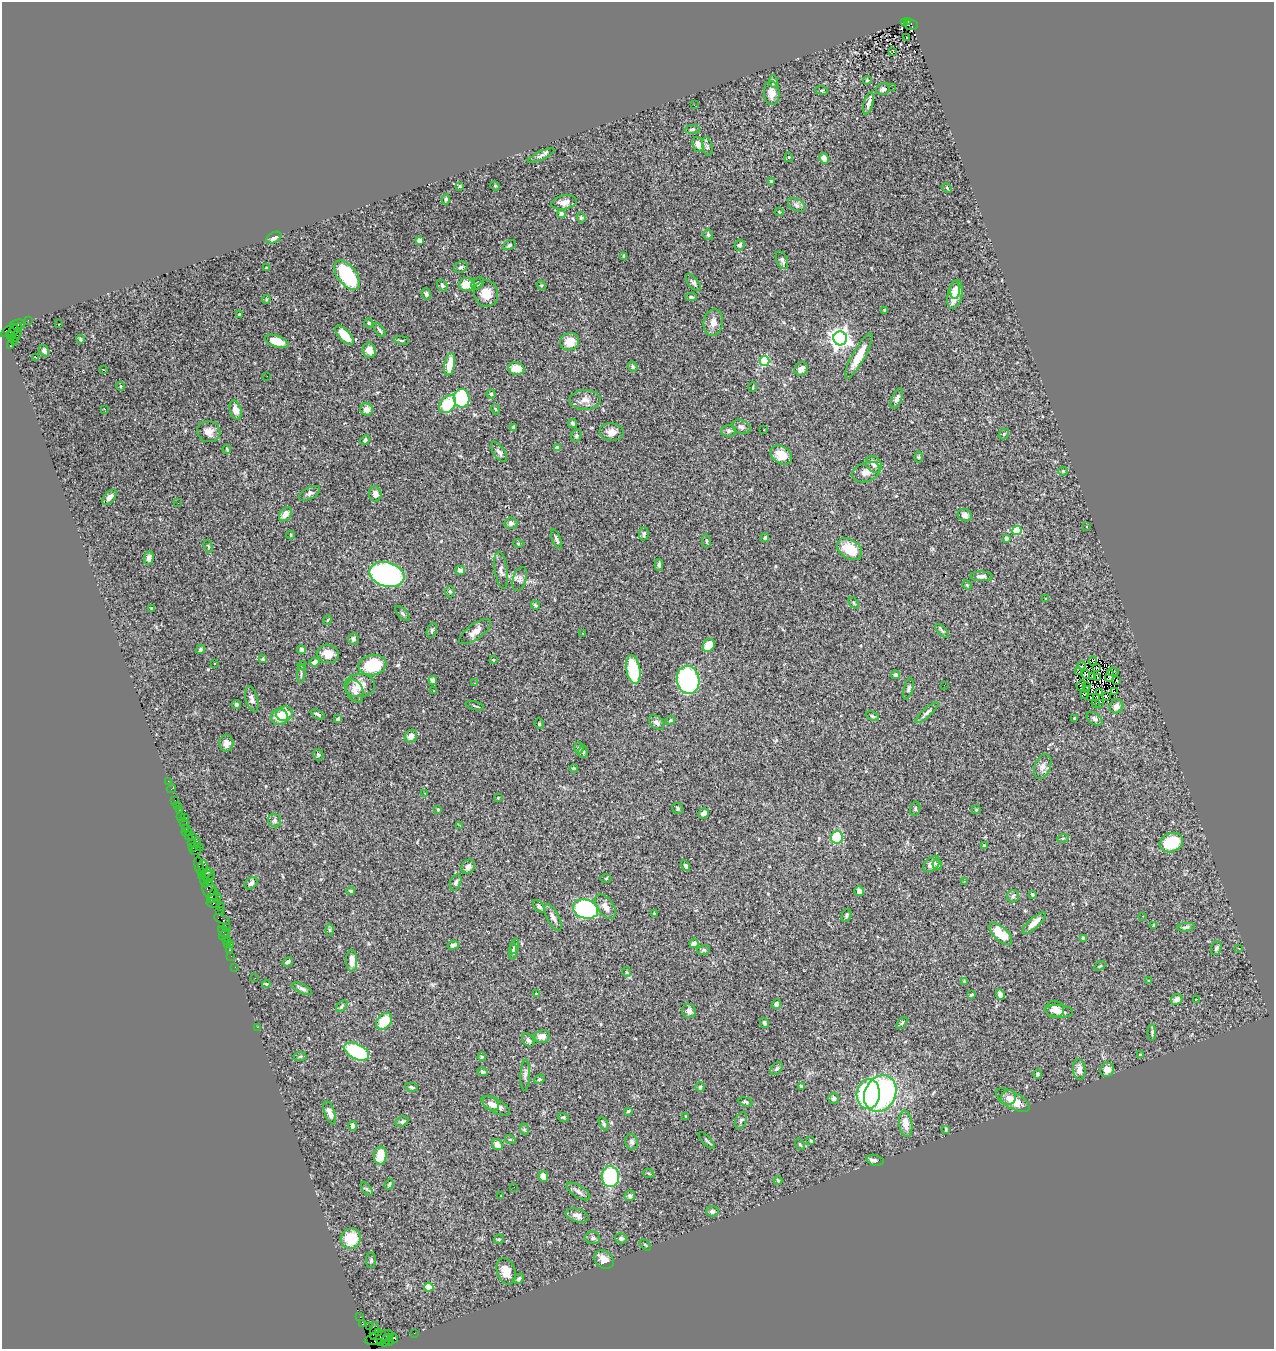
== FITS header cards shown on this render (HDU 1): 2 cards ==
NAXIS1  =                 1272
NAXIS2  =                 1347

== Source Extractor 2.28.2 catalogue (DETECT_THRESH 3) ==
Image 1272 x 1347 px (HDU 1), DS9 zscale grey, 1 PNG px = 1 image px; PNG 1276 x 1351 px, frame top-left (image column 1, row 1347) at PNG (2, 2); each listed source drawn as its Kron ellipse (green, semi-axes under 4 px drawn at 4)
Background 1.29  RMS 0.054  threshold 0.163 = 3 sigma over >= 5 px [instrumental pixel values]
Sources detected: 398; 1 with non-positive FLUX_AUTO (blend fragments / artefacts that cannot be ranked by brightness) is neither listed nor drawn; the other 397 listed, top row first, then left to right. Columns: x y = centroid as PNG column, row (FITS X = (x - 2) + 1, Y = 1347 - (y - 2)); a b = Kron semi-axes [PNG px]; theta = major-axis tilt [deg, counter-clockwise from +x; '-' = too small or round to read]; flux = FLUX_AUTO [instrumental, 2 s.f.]
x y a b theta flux
904 22 2 2 - 140
908 22 3 3 - 120
911 25 7 5 -10 330
907 37 2 2 - 3
893 52 4 3 - 35
867 80 4 3 - 4.6
774 82 6 4 -83 5.5
893 88 2 2 - 3.6
883 89 7 5 17 7.9
822 90 6 3 -7 4.6
772 93 12 8 -88 28
869 103 11 4 74 16
694 105 3 2 - 6.6
692 129 7 3 4 5.2
698 145 8 5 -69 21
707 146 9 5 -77 7.5
541 156 14 4 25 10
789 157 5 4 - 4.5
824 158 5 4 - 21
771 181 3 3 - 5.6
460 186 3 3 - 3.8
495 186 5 4 - 3.9
947 188 5 3 - 3.4
446 199 5 4 - 5.9
564 202 13 7 9 23
796 205 9 6 -28 12
779 212 4 4 - 2.8
561 214 4 4 - 18
581 217 5 4 - 5.3
708 235 5 4 - 8
274 238 8 5 29 16
419 240 4 4 - 14
509 245 7 4 28 5.8
740 245 6 4 61 5.9
624 256 4 3 - 7.4
782 260 9 5 -66 13
461 267 7 5 26 9
266 268 3 2 - 2.8
347 275 17 9 -52 230
478 283 7 5 40 11
693 283 10 5 -50 9.6
467 284 8 6 5 60
541 285 5 4 - 3.7
442 286 6 5 - 8.1
955 290 9 4 88 14
486 293 13 12 - 51
426 294 6 4 -70 6.7
955 294 15 7 78 45
691 297 6 4 -3 8.7
266 299 4 3 - 3.6
885 310 3 3 - 3.9
239 315 4 3 - 5.4
28 320 2 2 - 25
713 322 13 9 82 28
369 323 5 4 - 4.9
18 324 8 5 10 240
59 324 3 2 - 2.9
9 330 9 4 34 610
14 330 10 3 41 520
380 330 8 4 -53 7.1
16 335 7 3 61 120
344 335 12 5 -47 49
11 336 4 3 - 830
840 338 7 7 - 2200
81 339 4 3 - 3.9
402 340 7 3 -9 4.7
14 341 2 2 - 26
277 341 12 5 -18 48
570 342 9 8 - 48
10 346 4 3 - 990
369 350 8 6 -74 26
44 351 6 4 -58 11
859 356 26 6 61 72
36 357 3 2 - 7.2
765 361 5 5 - 300
450 364 11 5 79 58
633 367 5 4 - 6.5
516 369 8 6 -7 54
801 369 7 6 - 21
103 370 3 2 - 3.7
267 376 3 2 - 2.6
121 386 4 4 - 4.9
753 387 5 3 - 2.9
491 394 4 4 - 5.4
462 398 9 8 - 200
897 398 11 5 67 12
585 400 15 10 1 27
448 404 10 7 50 140
104 409 3 2 - 3.8
367 409 6 6 - 22
495 409 5 3 - 3.2
235 410 9 6 -74 27
573 423 5 3 - 6.3
514 427 3 3 - 5.9
741 427 9 6 -27 11
764 430 3 2 - 5.4
729 431 7 6 - 8.3
209 432 11 10 - 25
611 432 12 9 -2 24
1004 434 6 4 49 4.4
576 436 6 5 - 6.4
365 440 5 4 - 7.2
557 448 4 4 - 26
227 449 4 3 - 3.3
499 452 12 5 -55 13
781 455 12 8 -35 54
919 457 6 4 -90 3.7
874 464 9 7 -53 19
1063 471 4 4 - 3.9
866 472 14 9 20 25
310 493 11 5 28 10
375 494 7 6 - 20
110 497 9 5 49 20
178 503 3 2 - 2.7
285 514 8 5 52 26
965 515 7 6 - 14
511 523 6 6 - 12
1086 527 3 3 - 3.2
1017 530 4 4 - 190
644 534 6 4 85 7.5
291 535 4 3 - 2.8
765 538 4 4 - 6.2
1006 538 4 3 - 6.9
556 539 10 3 -69 7.3
706 541 7 3 -82 4.3
518 543 5 3 - 3
208 546 7 4 -71 4.7
850 549 14 9 -34 80
149 558 7 5 81 14
659 565 6 3 89 7.9
460 570 5 4 - 12
501 570 18 6 -82 17
387 575 18 12 -16 730
981 576 11 5 -1 11
520 579 12 6 72 14
967 585 5 3 - 3.5
450 592 6 5 - 4.7
1046 599 3 3 - 3.2
854 603 7 3 -54 4.1
535 605 4 3 - 5.1
152 609 3 3 - 4.7
403 613 9 4 -45 7.1
328 620 4 3 - 3.2
432 630 7 5 72 6.6
942 631 9 3 -44 6
475 632 19 7 35 29
583 633 3 2 - 3.6
353 639 5 5 - 9.8
709 645 7 5 56 69
200 649 5 4 - 7.2
302 650 4 4 - 17
328 654 11 9 -11 40
263 659 4 3 - 5
493 660 3 3 - 2.9
1093 661 5 3 - 2.8
314 662 5 4 - 15
214 663 3 3 - 12
302 665 4 4 - 3.2
372 665 14 10 10 170
1081 665 4 2 - 4.3
1097 667 4 2 - 2.4
633 670 14 7 -80 170
1078 672 3 2 - 3.5
1113 672 6 3 0 7.4
301 674 9 3 86 6.3
1086 674 4 3 - 2
895 675 4 4 - 5.8
1109 676 6 2 78 4.4
1092 677 3 2 - 4.1
1098 678 4 2 - 2.8
688 680 14 11 -81 480
433 681 4 4 - 12
1117 681 2 2 - 3.4
474 683 3 3 - 4
360 685 15 11 5 48
944 685 2 2 - 7.1
1081 685 5 2 - 1.8
1087 687 2 2 - 0.39
908 689 11 4 74 8
1086 689 3 2 - 0.031
355 691 12 8 -68 23
434 691 3 2 - 2.6
1100 692 3 2 - 3.1
1115 692 3 2 - 11
1084 694 3 2 - 2.6
1106 696 2 2 - 1.8
1091 697 3 2 - 4
1097 697 2 2 - 0.96
252 699 13 6 -76 13
1095 703 2 2 - 1.5
1099 704 3 2 - 3.7
236 705 5 4 - 8
475 706 9 2 -15 4.2
1116 706 7 6 - 19
927 712 15 4 42 12
284 714 8 7 - 60
318 714 8 4 -25 7.6
872 716 7 4 -28 5.2
280 717 8 8 - 63
1074 718 4 2 - 2.7
338 719 4 4 - 9.4
1095 719 9 5 -35 12
670 720 5 4 - 5
657 723 9 5 -43 11
539 724 5 4 - 4.8
411 736 6 6 - 26
226 743 8 7 - 17
579 748 6 5 - 6
583 752 6 5 - 6.5
318 755 6 5 - 6.3
1043 766 13 8 70 18
574 768 4 3 - 3
168 781 2 2 - 15
171 789 5 2 - 22
425 793 3 2 - 7.3
498 797 4 2 - 3
175 800 2 2 - 51
177 806 3 2 - 62
677 808 6 5 - 5.7
438 809 3 3 - 3.3
915 809 7 5 76 6.2
179 810 3 2 - 97
976 810 4 4 - 3.9
704 813 6 4 38 17
181 817 3 2 - 15
184 817 3 2 - 18
275 821 7 6 - 8.6
184 823 5 3 - 140
460 826 3 2 - 2.3
185 828 3 3 - 96
187 832 5 3 - 110
188 835 2 2 - 130
192 836 3 2 - 160
837 837 6 5 - 150
1063 838 6 3 18 4
197 841 2 2 - 50
1171 842 12 9 23 170
191 843 3 2 - 82
984 846 4 3 - 5.6
200 847 2 2 - 120
193 848 4 3 - 110
195 851 5 2 - 120
932 864 10 6 43 23
937 865 5 4 - 12
199 866 9 3 -79 300
203 866 6 5 - 260
685 866 5 4 - 7.1
468 867 7 6 - 12
201 872 4 2 - 61
206 873 6 4 22 210
208 876 7 3 23 440
606 878 5 3 - 3.5
204 881 6 3 -66 420
964 881 3 2 - 2.3
209 882 2 2 - 91
251 883 7 5 41 9.7
456 883 9 5 68 8.7
209 889 8 6 -82 350
351 891 4 3 - 5.4
859 891 5 4 - 12
1032 894 3 3 - 5.3
213 895 8 4 66 400
1013 896 6 6 - 8
214 898 7 3 22 320
213 903 7 3 -9 130
221 906 2 2 - 30
539 906 7 4 -46 8.5
606 907 13 8 -54 28
585 909 13 9 -16 510
220 910 2 2 - 150
654 913 3 2 - 2.6
846 915 6 5 - 7.7
1143 916 2 2 - 1.9
553 917 14 6 -62 18
222 919 9 3 -22 230
1034 923 15 5 42 26
1154 925 3 3 - 3.1
226 927 2 2 - 67
1186 927 9 4 7 8
330 930 6 4 -90 5.6
223 931 6 4 -52 160
224 934 6 2 41 100
1001 934 14 7 -42 92
1083 938 3 3 - 3.7
226 940 2 2 - 46
694 943 5 4 - 23
227 944 3 2 - 130
231 944 3 2 - 68
453 945 6 4 15 15
515 946 8 3 79 4.9
1216 948 7 5 71 7.6
1239 949 2 2 - 1.9
229 950 2 2 - 37
703 950 7 5 16 6.4
513 952 8 4 86 8.7
231 956 2 2 - 46
352 961 11 5 -89 33
288 962 5 4 - 8.8
1100 966 6 3 36 4.1
235 967 2 2 - 35
626 972 5 3 - 2.9
255 978 3 2 - 3.3
964 981 3 3 - 3.4
1149 981 4 4 - 3.1
266 984 4 3 - 3.3
302 989 11 4 -25 11
536 994 3 3 - 4.2
1000 994 5 4 - 23
971 995 4 3 - 4.8
1177 999 6 5 - 17
1197 999 3 2 - 34
776 1004 5 4 - 7.4
342 1006 7 4 46 5.2
1055 1009 9 8 - 24
689 1011 7 6 - 16
1059 1011 14 6 -5 26
384 1021 9 7 49 90
764 1023 5 4 - 7.1
902 1023 7 3 53 4.3
257 1027 2 2 - 60
1152 1033 8 4 89 6.8
542 1036 8 6 8 26
528 1040 7 5 -49 10
357 1052 13 7 -27 280
1140 1055 4 3 - 5.4
300 1056 6 4 2 4.7
482 1057 4 4 - 3.7
777 1069 7 5 49 6.9
1079 1070 10 6 -86 20
1107 1070 7 6 - 25
483 1072 5 4 - 6.3
1037 1074 5 4 - 6.4
525 1075 16 4 88 13
539 1079 5 4 - 5.4
801 1086 4 3 - 13
411 1087 6 3 -11 7.2
700 1087 4 4 - 4.2
868 1094 15 11 84 480
880 1094 19 15 60 660
1009 1097 8 7 - 25
834 1099 5 5 - 8.2
1013 1100 19 8 -29 66
745 1102 7 3 -16 5.7
491 1104 9 6 -39 17
496 1106 16 6 -29 32
628 1111 3 3 - 3.8
330 1113 12 5 -71 21
686 1116 3 2 - 3.2
563 1117 6 3 -17 4.2
741 1120 8 5 69 9.3
402 1121 7 5 24 6.6
604 1124 7 3 -64 6.1
906 1124 13 6 -83 39
353 1126 5 4 - 13
524 1129 6 4 -71 4.5
946 1129 3 2 - 3.8
510 1139 5 3 - 3.7
707 1140 11 3 -45 5
811 1141 3 2 - 3.4
631 1142 8 6 -77 9.2
800 1144 6 3 -56 3.8
497 1145 6 5 - 23
380 1156 9 6 83 63
875 1160 8 5 -14 7.7
649 1174 6 3 -21 4.1
543 1176 5 4 - 18
610 1177 10 8 -88 280
778 1180 4 3 - 3.4
389 1184 5 4 - 4.5
514 1187 2 2 - 61
367 1189 7 4 -52 5.5
578 1191 13 6 -33 15
501 1196 3 2 - 2.4
630 1196 5 5 - 9.2
712 1211 6 5 - 13
577 1215 11 6 -18 17
593 1238 7 6 - 10
621 1238 6 5 - 8.5
351 1239 10 10 - 87
499 1239 5 4 - 3.6
645 1245 7 2 -45 3.1
371 1260 8 5 90 7
604 1260 10 8 -39 26
506 1271 13 9 -72 40
519 1279 6 3 46 6.3
429 1287 4 4 - 120
360 1317 2 2 - 24
362 1324 4 3 - 140
369 1327 3 2 - 57
374 1331 9 4 81 410
378 1333 3 3 - 170
414 1333 2 2 - 27
379 1338 15 6 17 730
393 1338 5 3 - 210
386 1340 6 2 74 320
389 1341 4 3 - 150
381 1342 3 2 - 61
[1 non-positive-flux detection neither listed nor drawn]